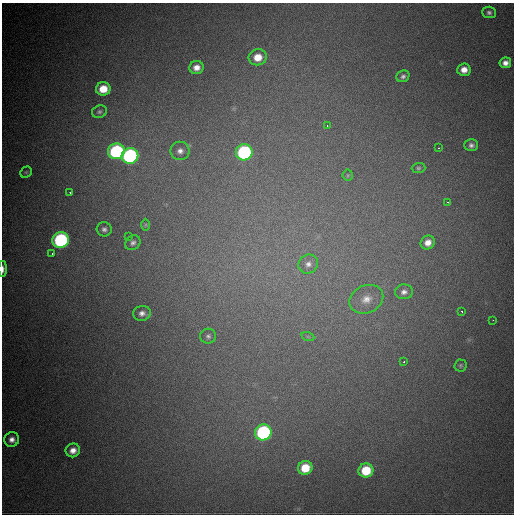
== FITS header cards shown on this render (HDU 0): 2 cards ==
NAXIS1  =                  512
NAXIS2  =                  512

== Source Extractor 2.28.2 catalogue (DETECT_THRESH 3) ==
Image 512 x 512 px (HDU 0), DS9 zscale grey, 1 PNG px = 1 image px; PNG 516 x 516 px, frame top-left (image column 1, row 512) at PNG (2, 3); each listed source drawn as its Kron ellipse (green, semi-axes under 4 px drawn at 4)
Background 1970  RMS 42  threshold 126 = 3 sigma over >= 5 px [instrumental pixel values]
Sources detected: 43; all 43 listed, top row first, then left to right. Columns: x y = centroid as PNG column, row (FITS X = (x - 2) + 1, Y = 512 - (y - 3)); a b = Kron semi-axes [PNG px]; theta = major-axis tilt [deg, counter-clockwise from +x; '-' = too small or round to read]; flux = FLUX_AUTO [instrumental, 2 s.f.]
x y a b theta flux
489 12 7 6 - 7800
258 57 9 8 - 45000
505 63 6 5 - 17000
196 67 7 6 - 22000
464 70 7 6 - 26000
403 76 6 5 - 8900
103 89 7 6 - 53000
99 112 7 6 - 7000
327 126 3 2 - 6500
471 145 7 6 - 11000
439 148 3 2 - 2800
116 151 8 7 - 390000
180 151 9 9 - 17000
244 152 8 8 - 440000
130 156 8 8 - 580000
418 168 7 5 1 5400
26 172 6 5 - 4900
348 175 5 5 - 4100
70 193 3 2 - 3700
447 202 3 3 - 2200
145 225 6 4 89 3900
104 229 7 7 - 10000
128 236 3 2 - 4000
61 240 8 7 - 440000
428 242 7 6 - 23000
133 243 8 7 - 10000
52 254 3 2 - 5600
308 264 10 9 - 17000
3 269 8 3 89 11000
404 292 9 7 5 13000
366 299 17 13 24 44000
462 311 3 2 - 3300
142 313 9 7 9 15000
493 320 3 2 - 3400
208 336 8 7 - 9300
308 337 6 4 -18 4100
404 361 3 2 - 4600
460 365 6 6 - 5400
263 432 8 8 - 480000
12 439 7 7 - 18000
73 450 7 6 - 22000
305 468 7 7 - 72000
366 470 7 7 - 95000
At the frame edge (FLAGS 8, measured only in part): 1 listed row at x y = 3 269